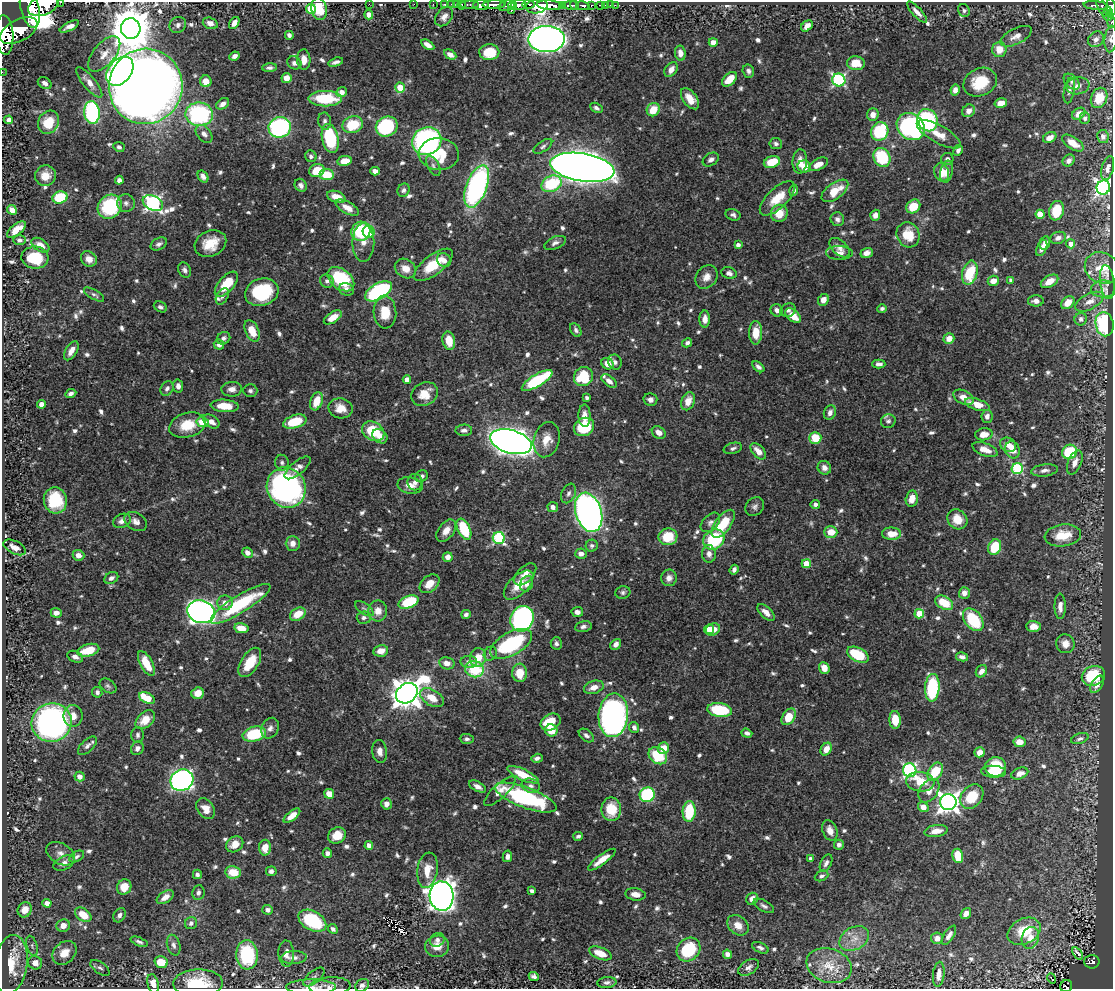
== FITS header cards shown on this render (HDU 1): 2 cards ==
NAXIS1  =                 1111
NAXIS2  =                  987

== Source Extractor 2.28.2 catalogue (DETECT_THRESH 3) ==
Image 1111 x 987 px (HDU 1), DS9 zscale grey, 1 PNG px = 1 image px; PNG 1115 x 991 px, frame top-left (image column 1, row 987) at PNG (2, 2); each listed source drawn as its Kron ellipse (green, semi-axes under 4 px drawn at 4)
Background 0.627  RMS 0.0095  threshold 0.0285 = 3 sigma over >= 5 px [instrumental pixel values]
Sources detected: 817; of the 817, the 500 brightest by FLUX_AUTO listed and drawn (317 fainter detections omitted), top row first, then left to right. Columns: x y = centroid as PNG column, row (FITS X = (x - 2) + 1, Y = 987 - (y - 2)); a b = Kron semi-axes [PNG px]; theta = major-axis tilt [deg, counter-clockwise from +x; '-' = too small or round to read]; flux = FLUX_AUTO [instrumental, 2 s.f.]
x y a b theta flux
60 2 3 2 - 28
369 4 2 2 - 19
414 4 2 2 - 6.6
433 4 2 2 - 6.9
445 4 3 3 - 22
451 4 2 2 - 8.8
457 4 3 2 - 8.5
528 4 6 3 -6 170
44 5 16 10 25 2300
462 5 5 3 - 21
470 5 9 3 0 47
481 5 8 5 0 700
494 5 11 4 2 680
512 5 4 3 - 88
519 5 7 5 5 410
549 5 12 5 -5 1200
562 5 4 3 - 120
571 5 8 4 -1 410
575 5 5 3 - 170
591 5 3 3 - 62
600 5 4 3 - 31
605 5 2 2 - 5.4
610 5 2 2 - 6.3
615 5 2 2 - 4.7
1096 5 12 3 -5 150
507 6 8 5 20 170
537 6 11 7 8 650
583 6 7 4 -10 150
1102 6 11 3 -65 140
1111 7 8 4 -82 270
30 9 19 9 -76 2300
311 9 5 5 - 25
319 9 11 7 -77 19
964 10 6 5 - 1.8
511 11 3 3 - 60
1108 11 5 3 - 97
917 12 13 4 -46 4.1
369 14 5 4 - 3.4
1108 15 5 5 - 140
444 17 11 7 51 3.4
1111 22 5 3 - 20
210 23 8 5 -18 3.9
234 23 7 4 54 3.6
178 25 9 7 36 2.3
69 26 10 4 27 4.3
807 26 6 4 41 4.7
131 28 10 10 - 2400
19 31 20 11 28 2400
5 35 20 8 -87 2400
289 35 4 4 - 2
1016 36 17 8 26 5.2
547 39 18 13 2 670
1096 39 8 7 - 2.6
1111 39 13 6 85 2.3
713 42 4 4 - 6
428 45 7 4 -32 4.1
999 49 7 7 - 8.9
489 52 10 8 2 16
680 53 7 5 -81 4.6
104 54 21 11 50 8.5
450 55 7 4 -28 3.9
234 56 5 4 - 2.9
304 60 10 6 -87 5.3
336 62 8 3 17 2.2
294 63 7 6 - 2.6
856 63 9 7 -6 12
269 68 7 4 3 2
671 70 8 5 55 4.2
120 71 16 11 51 160
748 71 7 5 -74 2.2
2 72 2 2 - 5.2
286 78 5 5 - 5.3
730 79 9 5 44 10
839 80 6 6 - 98
206 81 6 6 - 6.8
89 82 19 6 -50 5.6
980 82 17 13 26 21
1072 82 9 6 -45 2.1
45 83 7 5 -33 2.6
146 86 38 37 - 1400
1078 86 12 8 9 4.1
400 88 5 5 - 12
955 90 5 4 - 3
1069 90 13 5 80 2.3
342 92 5 5 - 4.8
1099 98 10 8 67 11
325 99 17 8 0 33
690 99 12 7 -53 9.6
1001 103 6 4 13 6.1
223 104 7 5 34 3.2
596 108 7 4 -28 1.8
653 110 7 6 - 13
969 111 7 6 - 4
92 112 11 7 -84 82
199 114 13 11 -7 81
1079 114 7 5 36 5.9
873 115 6 6 - 5.1
1085 118 6 5 - 1.8
8 120 4 4 - 3.3
928 120 11 9 -65 70
325 121 8 6 -80 2.1
48 122 12 10 60 16
353 125 10 8 18 22
387 126 11 9 31 55
280 127 11 10 - 110
911 127 15 12 -40 150
880 131 9 8 - 44
204 134 10 6 -49 3.5
939 134 24 9 -29 10
1103 137 6 6 - 2.2
330 138 15 8 -78 43
1050 138 7 5 27 4.9
427 141 15 13 27 160
1073 143 12 6 -32 7.3
776 144 6 5 - 1.8
543 146 10 5 34 1.8
119 147 6 5 - 1.8
958 150 6 4 61 2.3
439 154 20 16 -4 24
311 156 6 5 - 1.8
882 157 10 8 -64 39
711 159 9 6 33 2.7
947 159 6 6 - 2.2
345 161 7 5 11 8.9
800 161 12 7 85 5.9
1069 161 6 5 - 3
772 162 8 5 17 14
818 164 10 5 26 6.3
433 166 11 5 -61 2.2
582 167 32 14 -9 1400
804 167 6 6 - 11
1108 168 12 6 75 3.2
317 171 8 6 18 13
375 171 5 4 - 4.2
942 172 9 7 -68 9.1
947 172 11 6 79 4.1
327 175 7 5 -7 17
45 176 10 10 - 8.3
203 176 6 5 - 2.8
119 180 4 4 - 2.9
552 184 10 7 25 38
301 185 7 5 -57 2.6
477 186 22 10 69 150
1103 187 7 6 - 210
404 190 7 6 - 1.8
794 191 6 4 74 1.9
835 191 15 8 36 14
60 197 8 6 16 31
336 197 9 5 -19 7.1
777 198 22 10 44 14
126 203 9 8 - 2.9
153 203 11 7 -24 180
913 206 8 6 42 15
110 207 13 11 46 50
347 208 13 6 -29 6
12 210 5 4 - 6.5
1057 211 10 7 73 17
779 213 9 8 - 11
1040 214 4 4 - 17
733 215 7 5 -20 2
875 215 5 5 - 3.6
837 219 7 6 - 2.4
16 230 11 5 38 8.6
361 231 10 9 - 40
369 232 6 6 - 24
908 235 13 11 -66 16
1058 238 8 6 22 2.6
19 240 6 5 - 2.1
363 242 19 11 89 6
555 243 11 6 22 2.5
1045 243 7 5 75 2.6
159 244 9 6 28 2.2
210 244 16 12 26 14
1071 244 4 4 - 5.5
40 245 10 6 -33 6.8
738 245 4 4 - 2.4
840 248 12 7 -43 3.6
1042 248 8 5 67 3.6
839 253 13 7 0 3.2
867 253 6 5 - 3.2
35 258 13 11 -7 23
89 259 8 7 - 5.1
444 260 7 6 - 3.2
433 265 23 9 37 20
405 268 11 9 -34 6.4
1102 268 18 15 -32 13
185 270 8 6 -64 2.3
729 273 8 5 -17 2.9
970 273 12 7 75 30
706 277 12 10 51 5.8
341 279 15 10 -38 34
1011 280 4 4 - 2.5
327 281 7 6 - 2.1
993 281 5 5 - 6.5
1050 281 9 5 30 8.3
1107 282 17 7 -83 2.4
226 284 15 7 49 18
346 289 8 6 -16 2.8
1104 289 13 8 2 3.4
378 291 15 8 31 79
262 292 17 13 19 48
94 295 11 4 -30 1.8
222 296 9 5 60 2
823 300 6 5 - 4.6
1036 301 8 5 1 3.3
1089 302 15 7 27 5.3
1068 303 7 5 42 8.6
160 307 7 5 -28 1.8
882 308 5 4 - 1.9
777 310 6 6 - 3
788 310 8 6 29 2.1
385 312 16 11 -85 14
793 316 9 5 -40 11
333 317 10 5 33 7.1
705 319 8 5 90 4.5
1081 319 6 6 - 1.9
1105 324 12 9 -80 48
576 330 7 5 -59 1.8
252 331 11 6 -66 10
756 333 12 6 90 11
223 338 7 6 - 2.2
949 338 5 5 - 6.4
449 341 9 6 -78 11
687 343 5 4 - 2.3
219 345 5 5 - 3.5
71 351 10 5 58 5.9
615 362 7 6 - 2.4
608 364 6 5 - 7.7
879 364 7 4 -1 2.5
758 367 7 4 -40 2.2
583 377 10 9 - 32
407 379 4 4 - 5.2
537 380 17 6 31 54
609 381 8 5 -38 3.5
178 386 6 5 - 3.1
167 389 8 6 57 2.1
232 389 10 7 3 4
250 391 7 6 - 1.8
71 394 6 4 25 2.3
425 394 14 11 28 11
964 397 11 6 -27 6
587 398 4 4 - 2.2
650 400 7 6 - 2.8
316 401 9 6 70 11
688 401 9 6 68 8.2
42 404 4 4 - 5.5
977 405 13 5 -19 11
225 406 14 6 -4 13
341 408 12 10 -14 8.6
830 413 7 6 - 3.1
585 416 11 6 -88 5.3
987 417 6 5 - 2.9
211 421 9 6 -34 4.1
888 421 7 6 - 1.8
203 422 6 5 - 14
295 422 12 6 18 22
187 425 19 12 15 17
584 427 10 8 29 30
464 430 8 5 0 2.4
373 431 12 9 -30 24
659 433 7 5 -34 5.7
984 434 9 6 8 6.7
380 436 8 6 -41 5.2
815 438 6 6 - 15
547 440 18 12 75 9.5
511 442 21 11 -16 670
1008 445 8 7 - 5.5
733 448 9 5 15 2
985 450 13 6 -21 6
1012 450 9 7 -69 8.5
758 451 10 6 -48 6.2
1069 452 8 7 - 35
1075 462 12 6 67 5.9
282 463 8 6 -84 2
297 468 16 6 39 4.6
824 468 7 6 - 3.3
1017 469 5 5 - 69
1044 470 13 6 8 3.2
421 476 7 5 25 1.9
415 482 8 7 - 2.6
410 485 13 8 -9 5.6
286 488 21 19 -58 210
569 493 10 7 66 2.5
912 499 8 6 77 6.7
55 500 13 11 -77 29
815 504 5 4 - 2.2
553 507 5 5 - 2.8
755 507 10 8 46 2.5
589 512 20 13 -73 390
957 519 11 9 -47 9.6
122 521 9 6 23 3.9
136 521 12 8 -31 4.1
710 522 11 7 45 2.9
723 524 16 8 54 22
464 529 11 6 -65 29
446 531 12 7 53 5.9
831 532 6 5 - 10
891 534 9 6 0 9.3
1063 535 18 11 8 16
668 537 9 8 - 20
499 538 6 6 - 69
714 539 11 9 36 48
293 543 7 7 - 4.4
592 546 6 6 - 1.9
15 547 12 6 -27 4.7
995 547 8 6 66 21
247 553 5 5 - 3.6
581 554 6 5 - 4.2
709 554 9 7 -84 3.2
78 555 6 5 - 4.4
448 557 5 4 - 4.4
806 564 4 4 - 17
734 570 5 4 - 2.1
525 574 14 7 44 5.6
111 578 7 5 29 2.5
669 578 8 8 - 3.8
429 584 11 8 40 8.2
527 584 8 6 65 2.8
519 585 18 9 44 11
623 592 7 6 - 1.8
964 593 6 5 - 4.5
408 602 10 6 21 33
225 603 8 7 - 4.8
944 603 9 6 -29 17
240 604 35 8 32 48
1060 606 13 5 -89 4.9
364 609 11 5 -35 1.7
378 611 10 9 - 6.4
201 612 14 11 -17 410
577 612 6 5 - 3
766 612 10 5 -42 4.5
56 613 5 5 - 4.1
298 614 8 6 31 10
466 614 5 4 - 2.3
919 614 5 4 - 19
364 618 7 6 - 2.2
522 619 13 11 62 140
973 620 13 8 -51 37
1034 626 7 5 -3 5.7
583 627 8 5 10 2.2
241 628 7 5 -11 10
709 629 5 4 - 5.4
713 629 7 6 - 7.1
556 643 6 5 - 2
511 644 23 11 28 58
616 644 6 5 - 3.4
1065 644 9 9 - 5.8
88 650 11 6 15 16
381 651 7 5 11 6.7
490 654 7 6 - 1.7
858 655 12 7 -27 28
75 657 8 5 -24 3
962 657 6 4 -12 2.8
478 658 9 8 - 10
250 662 16 8 58 16
469 662 8 6 -2 3.5
146 663 14 6 -62 13
447 663 8 6 -12 5.1
824 668 6 5 - 6.1
474 669 9 8 - 32
981 671 6 5 - 4.2
520 673 9 7 -87 13
1093 676 12 9 22 37
1097 684 9 5 60 4.6
108 686 9 6 -37 1.8
594 687 10 6 19 5.7
932 688 14 7 86 56
97 692 5 5 - 2.1
198 693 6 5 - 7.7
407 693 12 9 37 1100
147 698 9 5 -26 18
432 698 13 8 -31 11
720 710 12 7 -6 41
613 715 22 14 85 240
73 716 10 9 - 7.1
789 717 9 6 56 14
145 720 11 7 42 9.4
895 720 9 5 -87 14
551 722 10 7 28 17
52 723 20 19 - 210
634 727 6 5 - 2.3
270 728 11 8 64 3.4
551 730 6 6 - 12
747 733 5 4 - 2
254 734 12 7 14 34
138 735 7 6 - 1.8
586 735 8 5 -38 2.3
467 739 7 5 -3 1.8
1080 739 9 5 19 2.3
1019 742 6 5 - 7.4
87 746 12 6 44 2.7
137 748 7 6 - 2.7
663 748 6 5 - 8.2
826 749 7 5 59 6.7
380 751 11 7 -84 3.9
980 752 5 5 - 5.1
658 756 10 7 -36 25
537 758 6 4 17 2.3
996 767 10 10 - 21
910 770 7 6 - 140
935 771 10 6 55 25
993 772 12 6 -3 15
1020 773 9 5 20 4.7
523 775 17 5 -25 17
79 777 5 4 - 5.1
182 780 12 10 28 250
920 782 14 10 -6 14
477 786 9 4 -27 3.2
531 786 9 7 -14 2.6
500 791 20 7 43 5.7
929 791 13 9 55 6.7
329 794 5 5 - 7.4
647 795 7 7 - 64
972 797 13 10 51 18
526 798 32 10 -20 85
948 802 8 8 - 420
386 804 5 5 - 3.7
923 807 5 5 - 5
206 808 11 8 -54 7.5
611 809 12 10 -89 17
689 811 10 6 86 30
292 816 10 4 38 6.5
830 830 10 7 -68 5.4
936 831 12 6 10 5.7
337 835 9 8 - 8.8
578 836 5 3 - 1.8
235 844 9 7 35 6.8
369 845 4 4 - 5
839 845 5 5 - 2.2
265 848 8 6 88 8.1
327 853 4 4 - 2.6
61 854 15 10 -31 5.2
77 856 8 5 29 1.8
507 856 6 4 78 2.8
958 856 7 5 -75 22
810 859 4 3 - 2
602 860 17 4 37 8
64 863 11 6 25 4
826 863 9 5 64 2.5
427 870 18 10 82 11
271 871 5 5 - 2.1
233 872 8 6 -9 14
197 874 5 4 - 1.9
822 876 7 5 25 1.8
124 887 8 7 - 10
532 891 4 4 - 2.3
198 893 7 6 - 1.9
635 894 10 6 -8 4.2
442 896 14 12 -86 770
165 897 9 5 35 5
752 899 6 5 - 4.7
47 903 4 4 - 4.7
764 906 11 5 -30 2.1
25 910 8 7 - 7.5
268 910 5 5 - 2.4
966 914 6 4 53 4.3
83 915 9 6 -37 12
119 915 7 5 59 2.7
312 921 15 9 -29 42
191 923 6 6 - 2.1
738 925 12 9 -40 6.5
63 926 7 6 - 5.5
333 929 5 4 - 2.1
1024 931 17 12 27 21
949 935 11 5 57 3
854 938 16 11 29 7.7
937 938 6 6 - 3.5
1030 938 11 8 73 7
437 940 8 6 35 2.1
139 942 9 4 -21 1.8
174 945 10 6 -74 2.5
32 946 10 5 -73 1.7
437 946 12 10 9 7.7
760 948 9 5 -25 2
689 949 13 10 44 34
64 953 13 10 43 9.5
286 953 13 8 -87 5
600 953 12 6 -21 11
1078 953 7 3 -54 7.5
727 954 5 4 - 3.5
247 955 14 11 -85 46
294 957 13 6 3 3.5
161 962 6 5 - 13
1092 962 8 7 - 120
35 963 7 6 - 5.5
11 964 29 16 82 25
829 966 23 17 -18 15
748 967 11 7 31 3
100 968 11 5 -35 2.1
939 974 12 5 84 4.8
534 976 5 4 - 1.9
314 977 13 6 40 2.2
1051 978 5 3 - 2.5
607 982 9 5 5 2.1
198 983 25 14 2 24
153 984 10 5 -77 5.6
362 985 7 6 - 2.2
330 986 20 9 3 5
1066 986 6 6 - 64
311 987 25 7 0 5.7
At the frame edge (FLAGS 8, measured only in part): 15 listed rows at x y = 60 2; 44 5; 1111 7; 30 9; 1111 22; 131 28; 5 35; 1111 39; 2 72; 198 983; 153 984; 362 985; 330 986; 1066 986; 311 987
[317 fainter detections neither listed nor drawn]